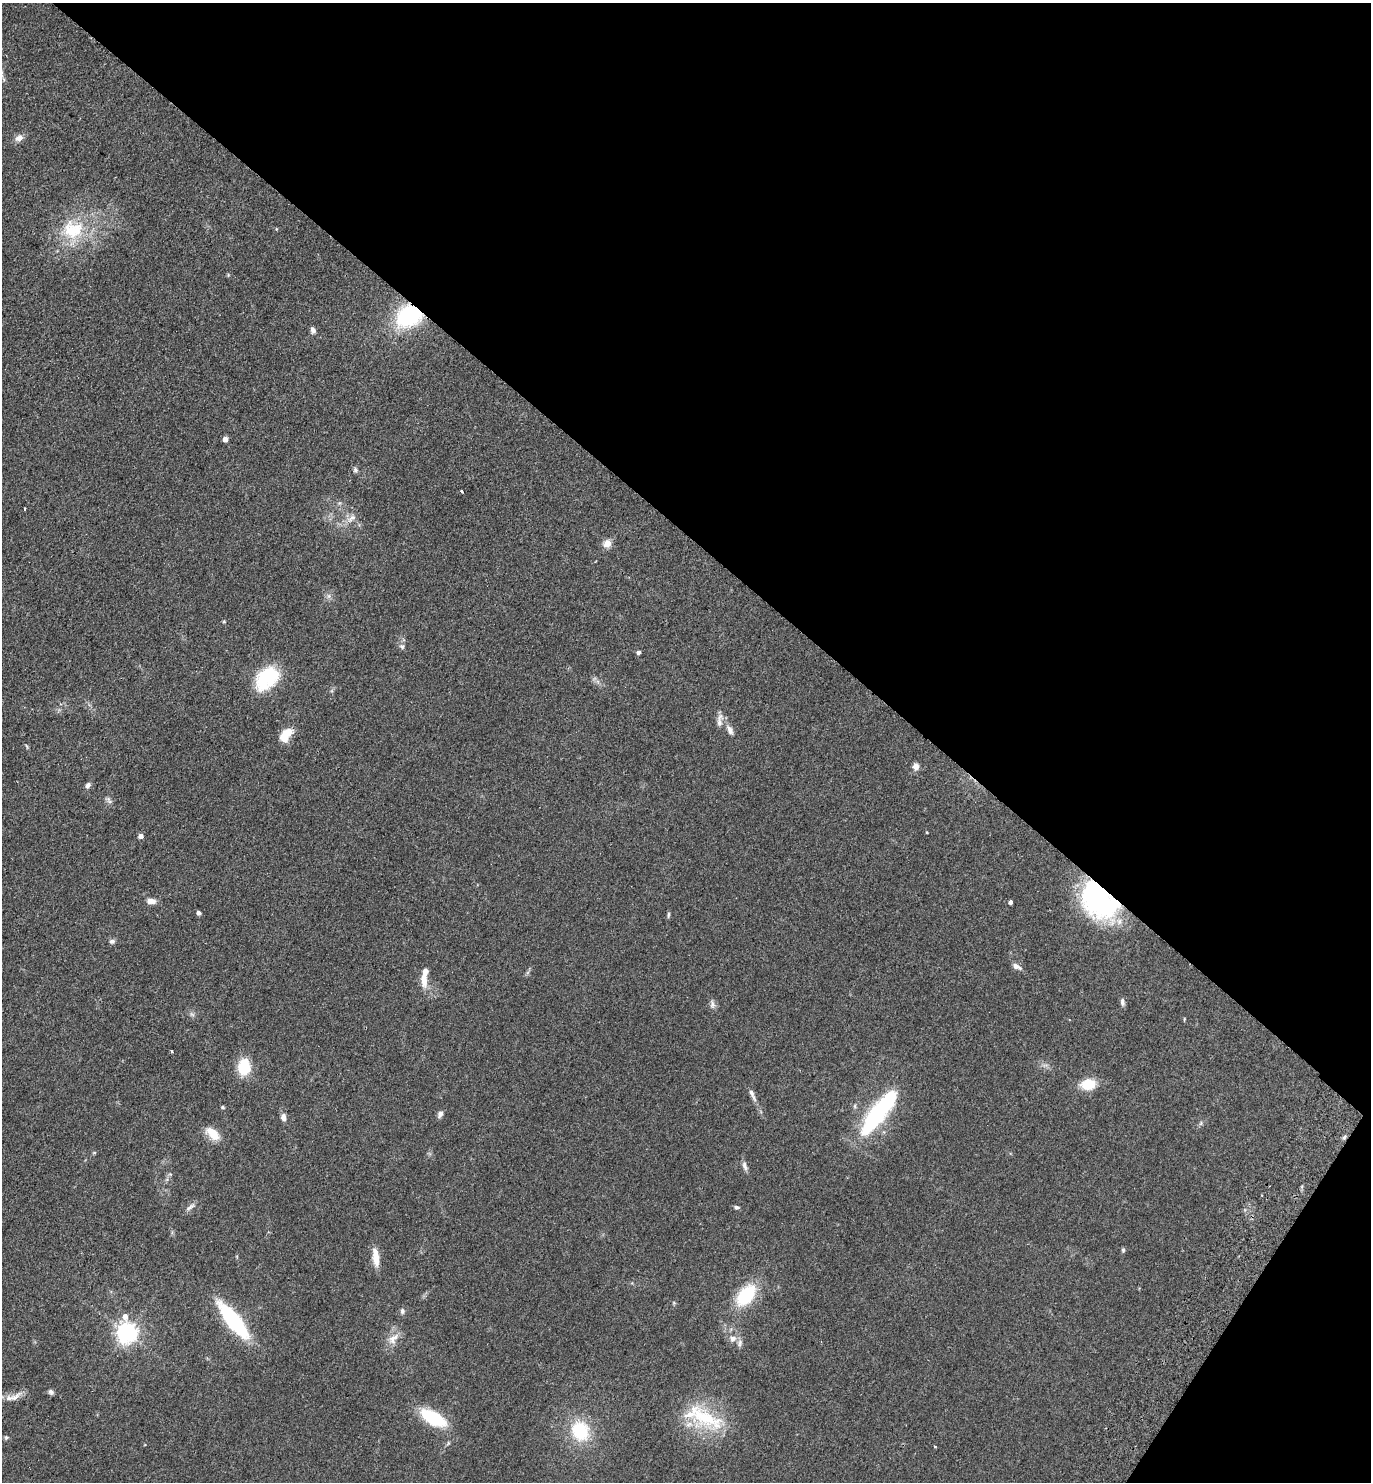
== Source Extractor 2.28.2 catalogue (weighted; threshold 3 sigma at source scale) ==
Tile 8 of 4 x 4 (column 4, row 2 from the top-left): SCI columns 4310-5678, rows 2997-4476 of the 6020 x 5993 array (HDU 1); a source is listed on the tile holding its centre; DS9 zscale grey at full resolution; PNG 1373 x 1484 px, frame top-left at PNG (2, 3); no overlay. Shown black and unused: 38% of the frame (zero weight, under 2 of 3 exposures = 3% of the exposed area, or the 3 px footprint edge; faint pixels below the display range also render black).
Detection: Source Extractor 2.28.2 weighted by HDU 2 'WHT'; one run over the whole footprint, this tile lists its part. Background 0.0949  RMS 0.009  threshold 0.0403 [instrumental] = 3 sigma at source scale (4.5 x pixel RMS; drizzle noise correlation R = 1.50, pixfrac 1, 0.05/0.05 arcsec/px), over >= 5 px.
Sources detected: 74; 1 inside a brighter object's white glare — not listed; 4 inside a brighter listed object's ellipse — not listed separately; the other 69 listed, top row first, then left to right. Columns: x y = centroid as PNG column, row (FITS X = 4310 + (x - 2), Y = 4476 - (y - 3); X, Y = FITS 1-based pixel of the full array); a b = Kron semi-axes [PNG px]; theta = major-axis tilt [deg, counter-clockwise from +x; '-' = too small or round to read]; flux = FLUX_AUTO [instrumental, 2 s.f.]
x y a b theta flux
19 138 12 9 27 4.7
276 229 5 3 - 0.76
73 230 35 29 -1 49
409 316 19 15 27 100
313 330 8 6 -65 3
225 439 4 4 - 6.4
355 470 7 6 - 2
461 491 3 3 - 1.6
339 503 5 5 - 1.4
25 509 3 2 - 0.8
351 518 16 8 38 6.4
607 543 11 9 32 6.5
329 596 7 6 - 2.5
224 622 5 3 - 0.8
402 646 8 7 - 2.3
638 652 5 4 - 1.8
267 678 32 21 46 45
720 720 20 7 84 5.4
730 730 15 7 -63 5.2
286 735 16 9 52 18
27 746 8 2 -69 1
916 766 9 7 73 4.3
88 785 8 6 67 2.7
109 800 11 6 -51 2.6
927 832 4 3 - 0.61
141 836 4 4 - 5.1
1098 900 40 26 -51 170
151 901 10 6 -7 6.3
1010 902 4 4 - 3
198 913 4 4 - 3.1
668 915 9 3 84 1.4
112 941 7 6 - 2.5
1016 966 13 6 -26 4.4
424 979 22 8 -87 10
1122 1002 10 5 -85 2.6
712 1004 12 7 -85 3.2
192 1014 8 4 -37 1.8
1184 1019 5 3 - 0.69
171 1051 3 3 - 1.6
244 1067 15 11 85 29
1088 1084 15 11 9 20
752 1095 21 5 -65 4.7
884 1105 56 19 51 86
855 1106 7 4 -72 1.6
223 1107 5 4 - 1.1
440 1114 9 6 63 3
283 1117 8 6 -81 4.8
1201 1123 7 4 71 1.4
213 1134 19 10 -42 13
1344 1137 6 4 67 1.7
94 1152 6 4 1 0.9
745 1166 13 5 -71 3.3
190 1207 16 5 37 3.4
737 1207 7 5 -11 1.9
1123 1250 6 4 90 1.4
376 1257 21 7 -83 12
746 1295 27 16 49 44
402 1311 8 6 88 2.2
125 1316 9 6 74 6.3
233 1320 37 11 -51 93
127 1332 7 7 - 540
733 1338 11 9 -10 5.4
393 1339 20 11 46 9.5
51 1392 7 6 - 2.1
15 1397 21 8 37 6.3
704 1417 58 26 -30 57
433 1418 24 11 -29 52
580 1431 23 19 -67 43
6 1437 6 6 - 1.5
Overlapping masked pixels (flux is a lower limit): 3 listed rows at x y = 409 316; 1098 900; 1344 1137